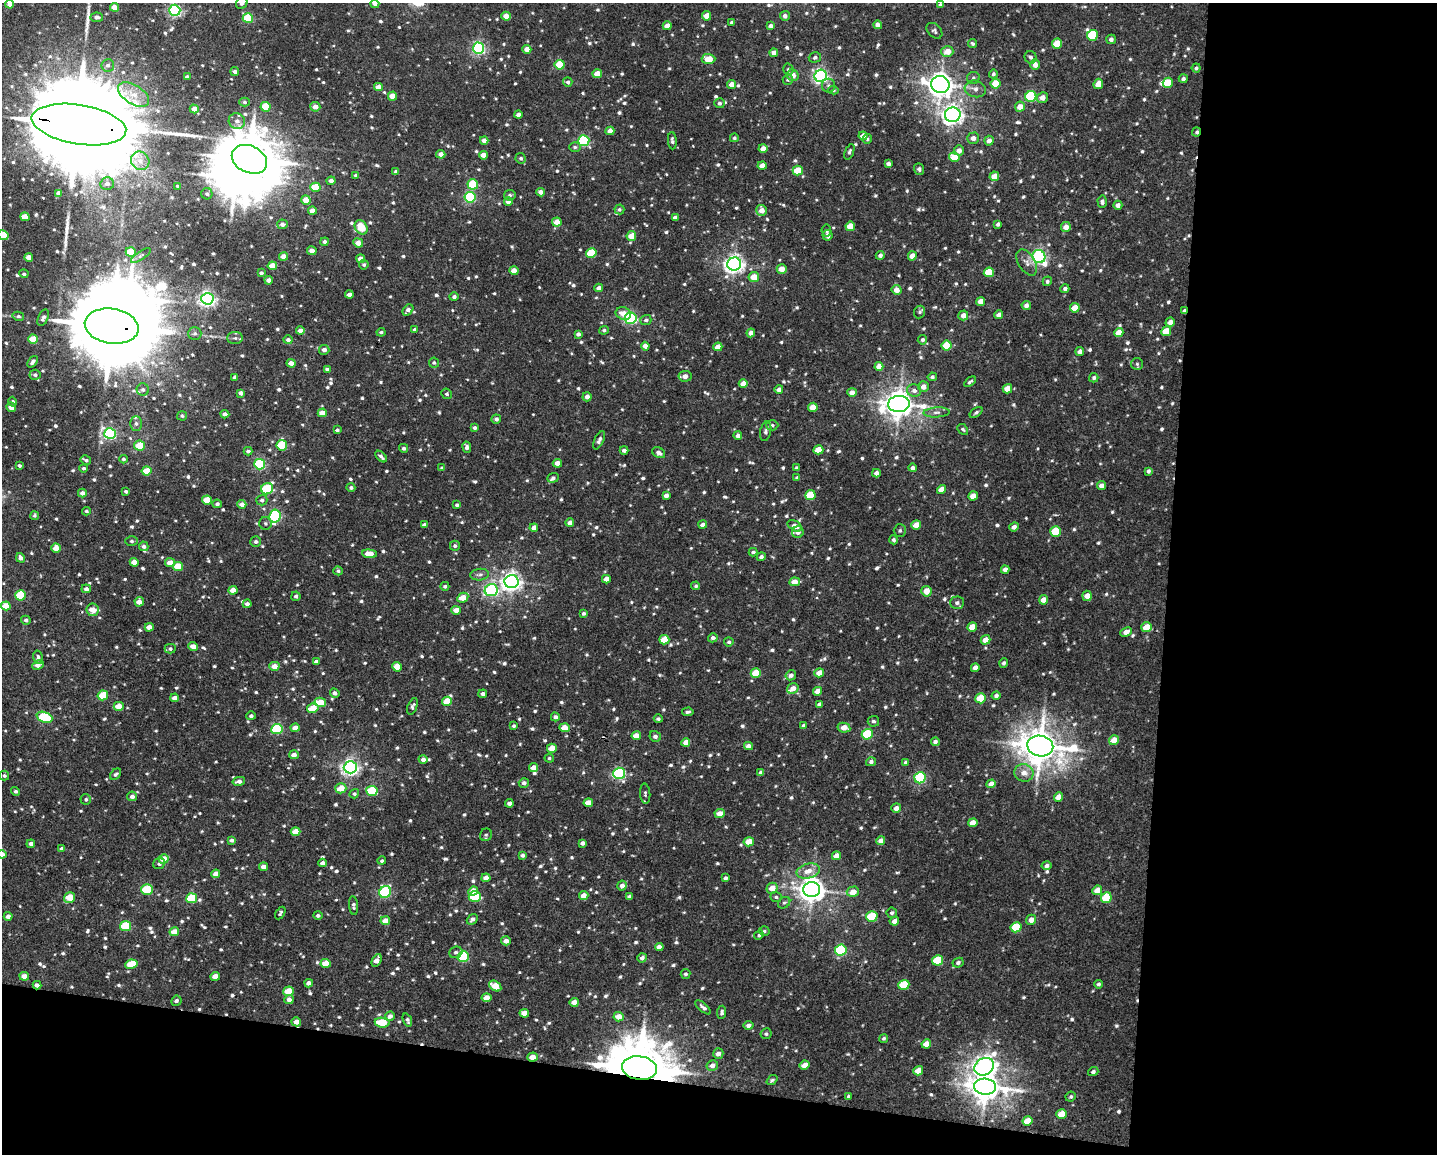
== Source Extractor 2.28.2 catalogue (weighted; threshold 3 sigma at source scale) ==
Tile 12 of 3 x 4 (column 3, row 4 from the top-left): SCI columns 3090-4524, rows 4-1155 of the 4634 x 4615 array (HDU 1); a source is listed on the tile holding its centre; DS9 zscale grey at full resolution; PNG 1439 x 1156 px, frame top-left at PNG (2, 3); each listed source drawn as its Kron ellipse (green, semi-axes under 4 px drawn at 4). Shown black and unused: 25% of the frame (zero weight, under 3 of 4 exposures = <1% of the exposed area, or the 3 px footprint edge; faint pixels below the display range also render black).
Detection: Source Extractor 2.28.2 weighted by HDU 2 'WHT'; one run over the whole footprint, this tile lists its part. Background 0.049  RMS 0.006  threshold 0.0271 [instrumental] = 3 sigma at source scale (4.5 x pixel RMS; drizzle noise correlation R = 1.50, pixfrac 1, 0.05/0.05 arcsec/px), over >= 5 px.
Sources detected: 1052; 3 inside a brighter object's white glare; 2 cosmic-ray / hot-pixel residue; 3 long thin detections or spike segments (spike, bleed or trail) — neither listed nor drawn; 8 inside a brighter listed object's ellipse — not listed separately; of the other 1036, all 500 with FLUX_AUTO >= 1.07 (the completeness limit of this list) listed and drawn (536 fainter detections not listed), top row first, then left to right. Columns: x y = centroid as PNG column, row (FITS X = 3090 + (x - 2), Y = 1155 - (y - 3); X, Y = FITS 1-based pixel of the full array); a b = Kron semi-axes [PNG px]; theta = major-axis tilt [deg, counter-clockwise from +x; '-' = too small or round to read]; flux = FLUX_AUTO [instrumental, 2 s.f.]
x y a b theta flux
242 3 6 5 - 2
10 4 4 4 - 2.7
375 4 4 4 - 2.2
940 5 4 3 - 1.3
114 7 4 4 - 6.5
175 10 5 5 - 120
506 16 5 4 - 5.6
707 16 5 4 - 6.1
785 16 5 5 - 2.3
97 17 6 4 -3 2
248 18 5 5 - 28
731 23 3 3 - 1.2
878 25 4 4 - 3
667 26 4 4 - 5.6
771 26 4 4 - 2.2
934 31 9 6 -44 1.5
1092 35 5 5 - 33
1111 39 5 4 - 2
973 44 5 4 - 1.1
1057 44 5 5 - 14
478 48 5 5 - 110
527 49 4 4 - 4.6
947 51 6 5 - 6.2
774 53 4 4 - 3.6
815 57 6 5 - 1.3
1030 57 6 6 - 1.5
708 59 7 5 -1 9.3
108 65 6 6 - 1.9
560 65 5 5 - 22
1035 65 5 5 - 3.7
1196 68 4 4 - 1.2
788 69 6 5 - 1.2
235 71 4 4 - 1.7
597 74 4 4 - 8.2
993 74 4 4 - 1.1
793 75 6 5 - 4.3
821 76 6 6 - 140
187 77 4 4 - 2.1
973 78 6 6 - 1.3
1183 79 4 4 - 1.6
788 80 5 5 - 1.2
568 82 5 4 - 1.5
1168 83 5 5 - 13
732 84 4 4 - 4.3
940 84 9 8 - 520
996 84 5 5 - 14
1098 84 5 4 - 5.9
829 86 7 6 - 1.6
378 87 4 4 - 6
975 89 11 8 -14 3.3
833 90 5 4 - 1.1
133 94 17 9 -32 7.9
392 96 4 4 - 7.2
1031 97 5 5 - 49
1042 98 5 5 - 3.5
245 102 5 4 - 1.2
719 103 5 5 - 1.4
266 107 5 5 - 17
315 107 5 4 - 3.6
1020 107 5 5 - 5.3
194 109 4 4 - 4.7
518 115 4 4 - 3
953 115 8 7 - 280
237 121 8 7 - 3.1
79 124 48 19 -9 33000
610 131 4 4 - 4.2
1196 132 4 3 - 1.1
863 136 4 4 - 4.4
734 138 4 4 - 1.2
973 138 6 5 - 3.2
867 139 5 4 - 1.1
484 140 4 4 - 3.4
584 141 5 5 - 63
672 141 8 4 -87 1.6
989 141 5 4 - 3
575 147 6 5 - 1.2
763 148 4 4 - 4.2
959 150 5 5 - 3.3
849 152 8 4 68 1.4
441 154 4 4 - 3.3
483 155 4 4 - 4.8
954 157 5 5 - 9.9
521 158 5 5 - 1.4
249 159 18 13 -25 3200
140 161 10 8 -44 4.8
888 164 4 4 - 2.1
762 165 4 4 - 4.1
919 169 6 5 - 1.4
798 170 5 5 - 13
396 172 4 3 - 1.8
356 175 4 3 - 1.6
994 176 5 4 - 6.4
331 181 4 4 - 2.5
107 184 7 6 - 3.1
473 184 5 5 - 29
178 186 3 3 - 1.2
315 187 5 4 - 14
541 192 4 4 - 2.7
58 193 4 4 - 2.5
207 194 6 5 - 1.4
510 195 6 5 - 1.4
470 197 5 5 - 59
306 200 4 4 - 6.4
508 202 4 4 - 4.3
1102 202 6 4 -88 1.7
1118 205 4 4 - 2.8
619 209 5 5 - 1.2
762 210 5 5 - 4.9
312 211 4 4 - 3.9
25 217 5 4 - 9.7
675 218 4 4 - 3.1
557 222 4 4 - 7.5
282 224 5 5 - 2.1
998 224 4 3 - 1.5
850 226 5 4 - 9.6
361 227 7 6 - 17
1066 227 5 4 - 4.9
826 230 6 5 - 1.5
3 235 6 4 -31 16
828 235 5 5 - 2.7
631 236 5 5 - 9.1
324 242 4 4 - 1.8
358 243 5 4 - 5.2
312 251 5 4 - 3.4
131 252 5 4 - 13
591 253 5 5 - 18
880 255 4 4 - 2
141 256 11 4 34 1.2
283 256 4 4 - 5.2
912 256 4 4 - 5.4
29 257 4 4 - 4.6
1039 257 7 6 - 140
361 259 4 4 - 4.8
1027 262 14 8 -59 3.4
734 264 7 6 - 280
364 265 5 5 - 1.2
272 266 4 4 - 8.9
782 269 5 4 - 4.5
514 271 4 4 - 5
989 272 5 5 - 15
261 273 4 3 - 1.4
24 274 4 4 - 1.3
754 277 5 5 - 7.8
269 280 4 4 - 3.1
1047 281 5 4 - 1.3
599 288 4 4 - 2.7
1065 289 4 4 - 1.7
896 290 5 5 - 4.5
349 294 4 4 - 3.3
454 297 4 4 - 1.6
207 299 6 6 - 180
981 301 4 4 - 5.4
1026 305 4 4 - 2.4
1075 308 5 4 - 8.7
408 310 6 4 49 2.7
1184 311 4 3 - 1.6
920 312 6 5 - 1.2
623 314 8 6 -19 5.2
963 315 5 4 - 3.6
999 315 4 4 - 3.2
18 316 6 4 -13 1.1
43 318 9 5 68 1.8
631 318 6 5 - 92
646 320 5 5 - 1.4
1170 322 4 4 - 3.3
112 326 27 17 -9 13000
415 330 4 3 - 1.5
604 330 5 4 - 1.2
300 331 4 4 - 4.4
1166 331 5 4 - 9
381 332 4 4 - 1.2
195 333 6 6 - 1.4
751 333 4 4 - 3.4
1119 333 4 4 - 6.9
578 334 4 4 - 2
235 338 8 6 0 1.6
33 339 5 4 - 12
288 340 5 4 - 1.7
922 340 5 4 - 1.4
645 346 4 4 - 3.4
947 346 5 5 - 16
718 347 4 4 - 5.3
324 350 5 5 - 2.8
1080 351 4 4 - 2.8
33 362 6 3 52 1.7
291 363 4 4 - 4
434 363 5 5 - 1.1
1137 364 6 6 - 1.3
879 366 4 4 - 5
327 369 4 3 - 1.3
35 375 5 5 - 1.5
685 376 6 5 - 3.6
235 377 4 4 - 2.6
932 377 4 4 - 1.2
1094 378 5 4 - 1.4
970 382 6 3 38 1.1
743 383 4 4 - 5.1
923 387 5 5 - 4.2
779 389 4 4 - 2.4
1007 389 5 4 - 7.5
143 390 6 6 - 1.6
914 391 7 6 - 2.5
852 392 5 4 - 3.6
241 393 4 4 - 2.4
447 394 5 5 - 1.2
587 397 4 4 - 3.1
12 402 5 4 - 1.3
899 404 11 8 5 750
11 407 5 4 - 6.3
813 407 5 4 - 8.3
937 412 13 5 4 2.2
976 412 7 4 37 1.2
322 413 4 4 - 6.4
225 414 4 4 - 2.3
182 416 5 4 - 1.1
496 419 5 4 - 1.9
136 423 7 6 - 1.6
772 425 6 5 - 1.3
475 428 4 4 - 1.5
963 429 6 4 -44 1.1
337 430 3 3 - 1.3
766 431 10 5 78 1.8
110 433 5 5 - 78
738 436 4 4 - 2
599 440 10 4 64 2
282 445 5 5 - 31
140 446 5 5 - 16
467 447 5 4 - 1.9
404 448 5 4 - 1.4
624 450 4 4 - 2
818 450 5 4 - 9.6
248 451 4 4 - 1.8
659 453 7 5 -31 2.7
381 456 7 3 -44 1.6
123 459 4 4 - 1.1
86 460 5 3 - 1.4
557 463 4 4 - 4.1
260 464 5 5 - 56
19 465 3 3 - 1.1
84 468 4 4 - 1.3
442 468 4 3 - 1.3
797 468 4 3 - 1.3
912 468 4 4 - 2
146 471 5 4 - 12
1148 471 4 4 - 1.5
876 473 4 4 - 2.7
553 478 6 4 21 1.6
797 478 4 3 - 1.4
1101 486 4 4 - 3.3
351 488 4 4 - 1.1
267 489 6 5 - 36
941 489 5 4 - 7.1
126 491 4 3 - 1.4
82 493 4 4 - 2.8
666 495 4 4 - 3
810 495 5 5 - 18
973 496 5 4 - 5.8
207 500 5 4 - 13
262 500 5 5 - 1.5
217 504 5 4 - 1.6
242 504 4 4 - 3.5
457 505 4 4 - 1.2
86 511 4 3 - 1.1
34 515 4 4 - 1.1
275 516 6 5 - 70
265 523 6 6 - 1.3
570 523 4 4 - 3.7
424 525 4 3 - 1.7
703 525 4 4 - 2.4
916 525 5 4 - 7.2
795 526 8 5 -32 3.1
1014 527 5 4 - 2.6
534 528 4 4 - 3.9
900 530 6 6 - 1.3
1056 531 5 5 - 23
798 532 6 5 - 2.5
893 540 4 4 - 1.1
131 541 6 5 - 1.5
256 542 5 5 - 1.4
144 546 5 4 - 2.2
455 546 5 5 - 1.4
56 548 4 4 - 8.1
753 552 4 3 - 1.2
369 554 7 4 -6 7.6
761 557 4 4 - 1.9
20 558 5 4 - 2.3
134 562 4 4 - 6.3
170 563 5 4 - 5.7
178 566 5 4 - 14
1005 570 4 4 - 3.3
338 571 5 4 - 1.1
480 575 9 6 6 1.9
606 579 4 4 - 4.8
511 582 7 6 - 310
795 582 5 4 - 6.6
445 586 4 4 - 1.3
696 586 4 4 - 1.1
86 589 5 4 - 2
233 590 4 4 - 6
491 590 6 6 - 98
926 591 5 5 - 6.7
20 595 5 5 - 25
296 596 4 4 - 1.6
1087 596 5 4 - 4.9
463 598 6 4 29 8.3
1043 600 5 4 - 4.9
139 602 5 4 - 4.4
957 603 7 6 - 1.9
247 604 4 4 - 2.1
6 606 5 4 - 10
93 610 6 6 - 7.6
456 610 5 4 - 5.6
584 613 4 4 - 1.2
26 620 5 4 - 1.6
149 627 4 4 - 5
972 627 5 4 - 8.1
1147 627 5 5 - 8.8
1126 632 6 4 26 3.5
713 638 5 4 - 1.9
664 640 5 5 - 12
985 640 5 4 - 5.1
729 642 5 4 - 1.2
193 646 4 4 - 5
170 649 5 5 - 1.5
38 657 7 4 -76 1.5
316 661 4 3 - 1.7
1004 663 5 4 - 1.5
38 665 6 4 24 3.6
274 666 5 4 - 5.3
397 667 5 4 - 8.9
975 668 4 4 - 4
756 673 5 5 - 12
819 673 5 4 - 4.9
791 675 5 5 - 2.4
793 688 6 5 - 4.5
817 691 5 4 - 5.3
335 693 5 4 - 2.1
483 694 4 4 - 1.9
103 695 5 5 - 19
996 695 5 4 - 1.9
175 698 4 4 - 4
981 698 5 5 - 16
447 701 5 4 - 12
320 702 6 4 -11 10
819 704 4 3 - 1.8
119 706 5 4 - 7.8
412 706 9 4 67 1.4
313 708 6 4 13 12
688 712 6 3 5 1.3
251 716 5 4 - 1.5
44 717 8 5 -20 38
555 717 4 4 - 1.7
658 719 4 4 - 1.4
873 721 6 5 - 1.3
514 726 3 3 - 1.1
804 726 4 4 - 1.5
295 728 4 4 - 5.5
564 728 5 4 - 8.6
844 728 6 5 - 5.5
277 729 5 5 - 46
867 734 5 5 - 33
636 736 5 4 - 6.7
655 736 6 5 - 2.3
1114 740 5 5 - 7
686 742 4 4 - 4.6
935 742 4 4 - 1.9
748 746 4 4 - 3.2
1040 746 13 10 -10 1500
552 748 5 4 - 8.8
294 755 5 4 - 3.3
549 758 4 4 - 1.1
423 759 4 4 - 2.2
871 762 5 4 - 1.6
906 762 4 4 - 1.4
350 767 6 6 - 210
534 768 4 4 - 5.4
761 772 4 4 - 2.3
619 773 6 5 - 79
1024 773 10 8 -17 4.9
116 774 6 4 48 1.4
4 776 5 5 - 1.1
920 778 6 5 - 70
239 781 6 4 13 2.7
524 783 5 4 - 1.7
991 784 5 4 - 4.7
341 788 5 5 - 9.1
16 791 5 4 - 1.3
372 791 5 5 - 29
354 794 5 4 - 1.2
645 794 10 5 -85 1.4
132 796 5 5 - 2.3
1058 797 5 4 - 6.8
86 799 5 5 - 1.3
509 803 4 4 - 2.4
588 803 5 4 - 7.6
896 808 5 4 - 3.2
720 814 5 4 - 6
973 823 5 4 - 5.8
296 831 5 4 - 7.5
486 835 6 5 - 1.1
231 840 4 4 - 1.6
881 841 4 4 - 3.8
749 842 5 4 - 8.9
582 843 4 4 - 2.2
31 844 4 4 - 2.6
62 849 4 4 - 2.1
2 854 5 4 - 3.8
522 855 4 3 - 1.5
836 856 4 4 - 5.3
164 859 5 4 - 7.3
382 861 4 4 - 1.2
323 863 4 4 - 2.9
159 864 6 5 - 1.4
1047 866 5 4 - 2
263 867 4 4 - 3.4
808 871 12 7 14 5.8
216 874 4 4 - 4.9
486 878 4 4 - 4.7
725 878 4 4 - 1.4
622 886 5 4 - 3.1
772 888 6 5 - 6
147 889 6 5 - 26
812 890 8 7 - 580
1097 890 5 4 - 5.6
473 891 5 4 - 5.8
385 892 6 5 - 70
853 892 6 5 - 5.9
475 896 6 5 - 38
584 896 5 4 - 5
629 896 4 3 - 1.5
70 897 6 5 - 13
776 897 6 5 - 1.2
192 898 5 5 - 30
1106 898 5 5 - 21
784 903 7 5 37 1.1
353 905 9 4 -85 1.6
280 913 7 4 59 1.1
892 913 5 5 - 1.4
318 915 5 4 - 1.3
8 916 4 4 - 3.3
872 916 5 5 - 29
472 919 6 4 41 1.7
1031 920 5 5 - 3.7
385 921 5 4 - 6
894 921 5 4 - 3.1
125 926 5 5 - 26
1016 927 5 5 - 23
764 931 5 4 - 1.1
174 932 5 4 - 7.1
759 935 5 4 - 1.2
506 941 5 4 - 3.7
659 947 4 4 - 2.9
841 950 6 5 - 57
456 952 7 5 22 1.5
463 957 6 5 - 45
642 958 5 4 - 2
377 960 7 4 62 4
938 960 5 5 - 22
326 963 5 4 - 11
958 963 6 4 26 1.6
131 964 6 4 11 15
686 974 5 5 - 1.4
24 976 5 4 - 4.1
215 976 5 4 - 5.1
309 983 4 4 - 2.8
1098 984 4 4 - 1.2
37 985 4 4 - 2.9
904 985 5 5 - 21
495 986 7 5 -33 11
289 991 5 4 - 11
487 998 5 4 - 6.3
289 999 5 4 - 2.8
176 1001 5 5 - 1.5
574 1002 5 4 - 4.7
703 1007 9 4 -41 1.8
722 1012 6 4 84 1.5
524 1013 5 4 - 5.3
390 1016 5 4 - 2.4
619 1017 5 4 - 6.1
407 1020 7 4 -68 1.5
296 1022 5 4 - 4.5
382 1023 7 5 -7 16
749 1025 5 4 - 2.6
766 1034 6 5 - 1.2
884 1038 5 4 - 1.2
926 1044 5 4 - 6.7
718 1054 5 5 - 2.8
532 1057 5 4 - 5.6
712 1065 6 5 - 3
805 1065 5 4 - 6
984 1067 10 8 31 290
639 1068 17 12 -8 4100
918 1071 5 4 - 7.4
1093 1072 5 4 - 1.4
772 1080 6 4 40 1.1
985 1087 11 8 -4 920
849 1096 4 3 - 1.2
1071 1097 5 5 - 1.2
1062 1114 5 4 - 11
1028 1121 5 4 - 10
Overlapping masked pixels (flux is a lower limit): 9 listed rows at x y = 79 124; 1196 132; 1184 311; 112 326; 38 657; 564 728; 37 985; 532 1057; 639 1068
Isophote crosses this tile's border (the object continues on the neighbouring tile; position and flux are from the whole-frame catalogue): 7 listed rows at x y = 242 3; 10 4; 375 4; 79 124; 3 235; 11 407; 2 854